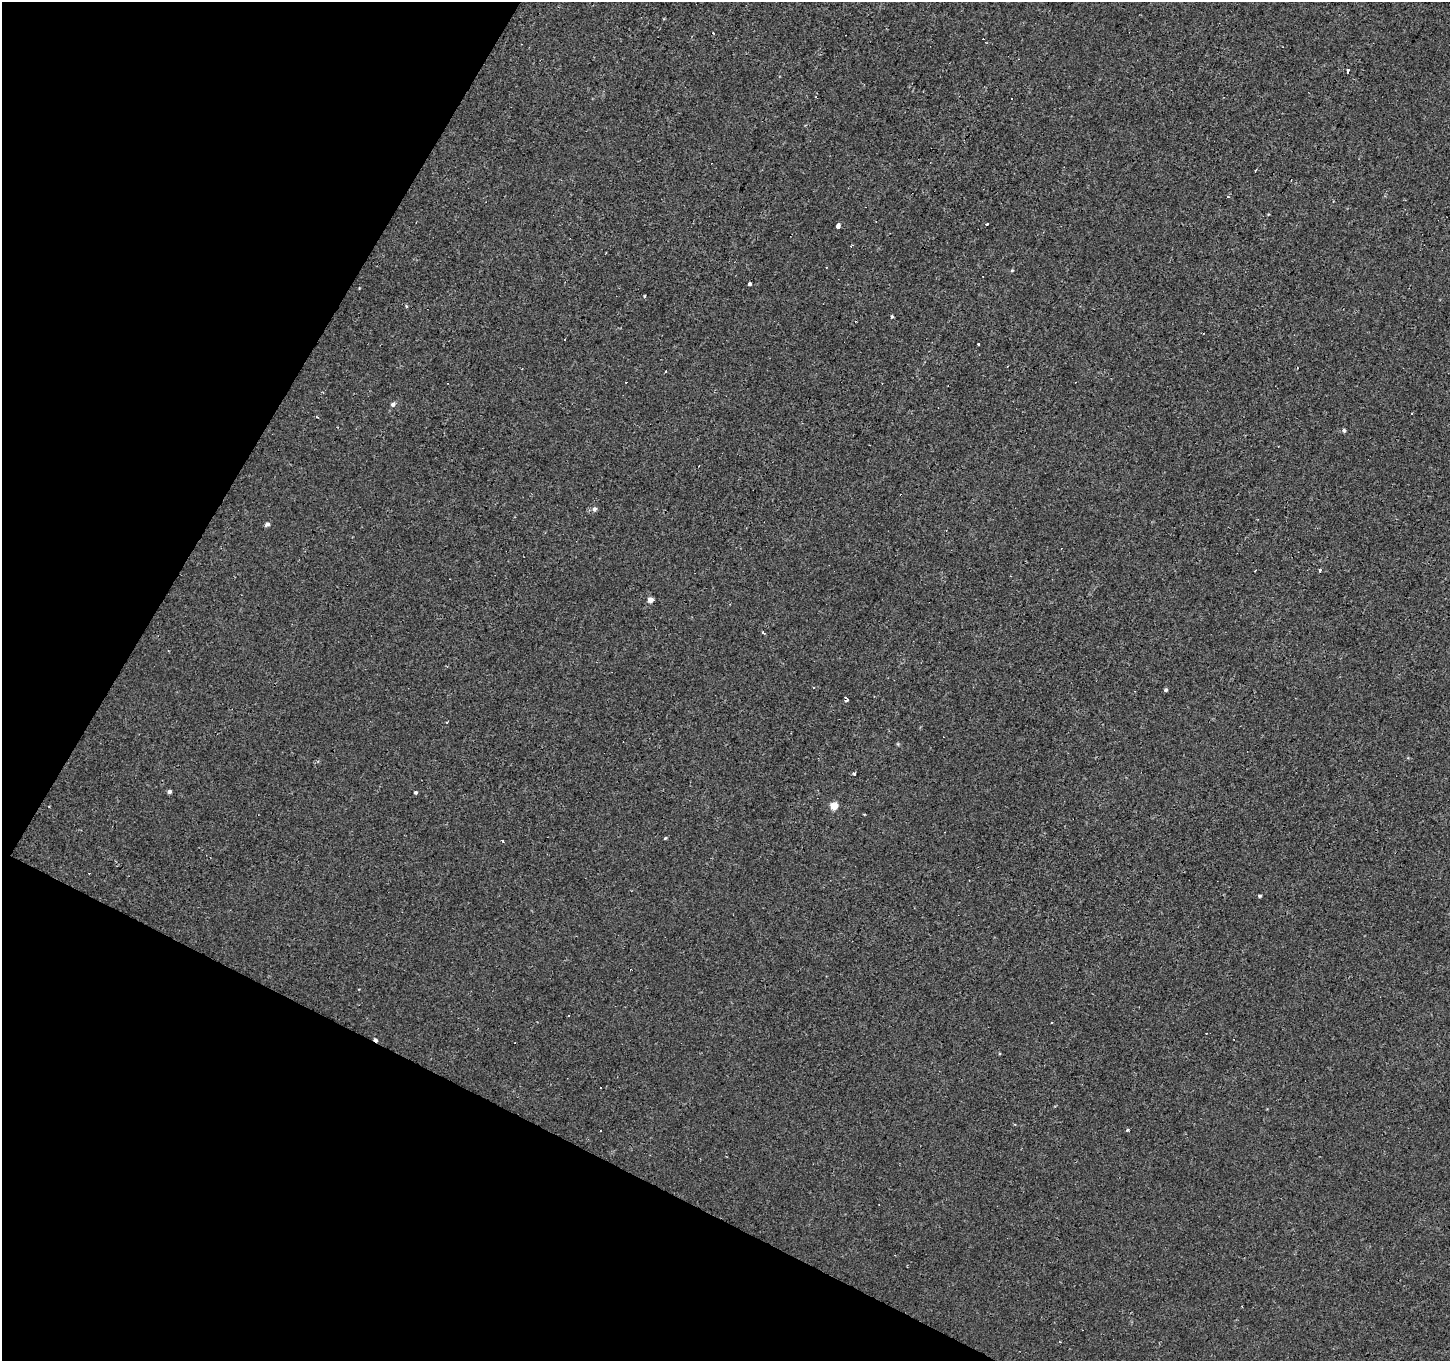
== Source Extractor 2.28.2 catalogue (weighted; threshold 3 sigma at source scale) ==
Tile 9 of 4 x 4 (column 1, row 3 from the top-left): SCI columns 2-1449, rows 1617-2975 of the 5794 x 5883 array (HDU 1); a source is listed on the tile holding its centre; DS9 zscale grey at full resolution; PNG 1452 x 1363 px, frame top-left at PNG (2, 2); no overlay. Shown black and unused: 24% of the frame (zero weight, under 2 of 3 exposures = <1% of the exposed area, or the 3 px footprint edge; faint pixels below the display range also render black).
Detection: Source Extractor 2.28.2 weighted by HDU 2 'WHT'; one run over the whole footprint, this tile lists its part. Background -8.71e-05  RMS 0.0051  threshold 0.023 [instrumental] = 3 sigma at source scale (4.5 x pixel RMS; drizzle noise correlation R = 1.50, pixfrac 1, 0.0396/0.0396 arcsec/px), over >= 5 px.
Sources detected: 58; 22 cosmic-ray / hot-pixel residue — not listed; the other 36 listed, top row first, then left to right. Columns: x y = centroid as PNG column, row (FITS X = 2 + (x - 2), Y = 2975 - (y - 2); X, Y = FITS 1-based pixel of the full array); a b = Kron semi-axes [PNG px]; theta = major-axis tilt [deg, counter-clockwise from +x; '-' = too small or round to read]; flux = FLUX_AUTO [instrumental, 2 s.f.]
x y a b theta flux
713 33 3 2 - 0.54
1348 71 4 3 - 2.6
1256 170 3 2 - 0.94
987 224 3 3 - 1.9
838 226 5 4 - 5.8
851 246 5 3 - 0.61
1012 270 4 4 - 0.56
749 284 3 3 - 2.7
645 297 3 3 - 2.2
406 306 5 3 - 0.56
892 316 5 4 - 0.65
978 344 4 3 - 1.6
393 404 6 5 - 1.6
1412 414 3 3 - 2.1
317 417 4 2 - 0.47
1344 430 4 4 - 1.2
594 509 6 5 - 1.7
267 524 5 5 - 1.4
650 600 4 4 - 4.6
763 632 3 3 - 1.3
813 688 3 3 - 1.2
1166 690 3 3 - 1.1
846 699 5 4 - 3.7
447 723 3 2 - 0.6
898 744 6 3 -71 0.51
854 773 3 3 - 3.6
169 792 5 4 - 1.4
415 792 4 4 - 0.95
834 806 5 5 - 13
945 832 2 2 - 0.28
665 838 4 3 - 0.54
503 841 4 2 - 0.56
1260 896 4 3 - 0.78
569 1015 3 2 - 0.46
600 1087 3 3 - 0.8
1127 1130 3 3 - 2
Overlapping masked pixels (flux is a lower limit): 1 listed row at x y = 846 699